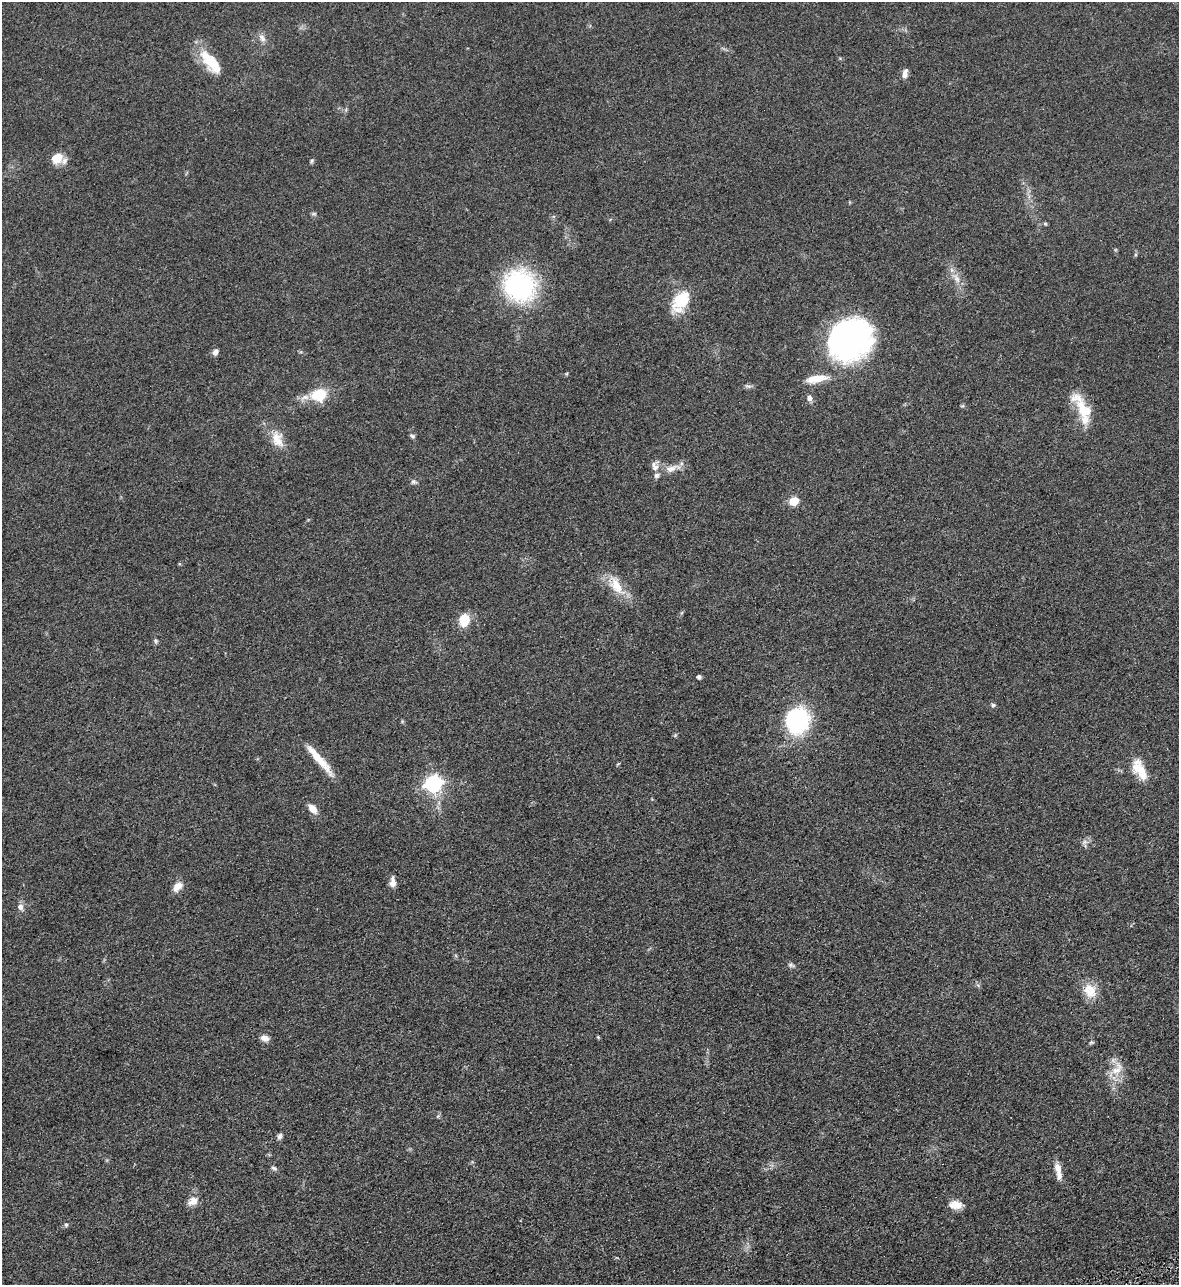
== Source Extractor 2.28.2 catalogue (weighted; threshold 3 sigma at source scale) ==
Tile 6 of 4 x 4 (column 2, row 2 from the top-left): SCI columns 1361-2537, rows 2618-3900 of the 5195 x 5235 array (HDU 1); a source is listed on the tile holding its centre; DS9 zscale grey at full resolution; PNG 1181 x 1287 px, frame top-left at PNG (2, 2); no overlay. Shown black and unused: <1% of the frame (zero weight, under 3 of 5 exposures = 4% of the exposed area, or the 3 px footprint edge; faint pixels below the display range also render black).
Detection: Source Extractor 2.28.2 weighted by HDU 2 'WHT'; one run over the whole footprint, this tile lists its part. Background 0.047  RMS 0.0063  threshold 0.0284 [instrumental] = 3 sigma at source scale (4.5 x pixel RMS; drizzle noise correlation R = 1.50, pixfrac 1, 0.05/0.05 arcsec/px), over >= 5 px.
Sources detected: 55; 5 inside a brighter listed object's ellipse — not listed separately; the other 50 listed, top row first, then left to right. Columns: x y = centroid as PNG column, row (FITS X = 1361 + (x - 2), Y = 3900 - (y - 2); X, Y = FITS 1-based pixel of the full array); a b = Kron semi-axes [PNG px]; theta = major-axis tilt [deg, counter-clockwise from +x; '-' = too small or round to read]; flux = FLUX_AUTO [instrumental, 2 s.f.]
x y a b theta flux
262 38 12 8 -56 3.3
211 60 28 17 -47 21
905 73 11 6 76 3.3
57 158 14 12 23 9.4
312 161 6 5 - 0.94
314 214 7 4 0 0.96
1045 224 5 4 - 0.82
956 278 16 8 -58 5.3
519 286 24 23 - 110
681 301 24 14 56 24
849 339 46 39 38 160
215 352 8 6 58 2.5
816 379 30 9 9 11
748 386 10 4 -11 1.5
318 395 20 16 9 18
810 398 7 6 - 2.5
962 406 6 4 18 0.75
1082 407 45 13 -63 18
412 436 8 4 -25 1.1
277 439 24 15 -73 10
655 466 14 9 -87 4.1
672 468 25 9 16 6.5
413 482 7 6 - 1.5
794 501 5 5 - 28
616 586 31 14 -56 14
464 620 10 8 82 17
155 641 7 5 -72 1.1
699 677 4 4 - 2.2
993 705 6 5 - 1.1
797 720 17 15 -88 97
319 759 43 7 -50 14
1139 770 28 13 -61 13
433 784 7 7 - 210
313 809 11 7 -50 5.7
1084 842 8 6 22 2
393 882 12 6 -88 4
177 886 14 9 47 5.5
20 907 8 7 - 3.1
791 965 9 6 -29 1.5
1090 990 19 14 -60 11
598 1037 6 3 -45 0.68
264 1038 9 7 -23 4.1
1091 1042 6 5 - 0.99
1117 1069 25 14 60 11
279 1136 8 5 67 1.8
274 1168 8 5 -24 1.4
1058 1168 14 8 -72 5.3
193 1201 13 10 26 5.2
955 1205 14 9 -3 7.4
66 1225 5 5 - 1.2